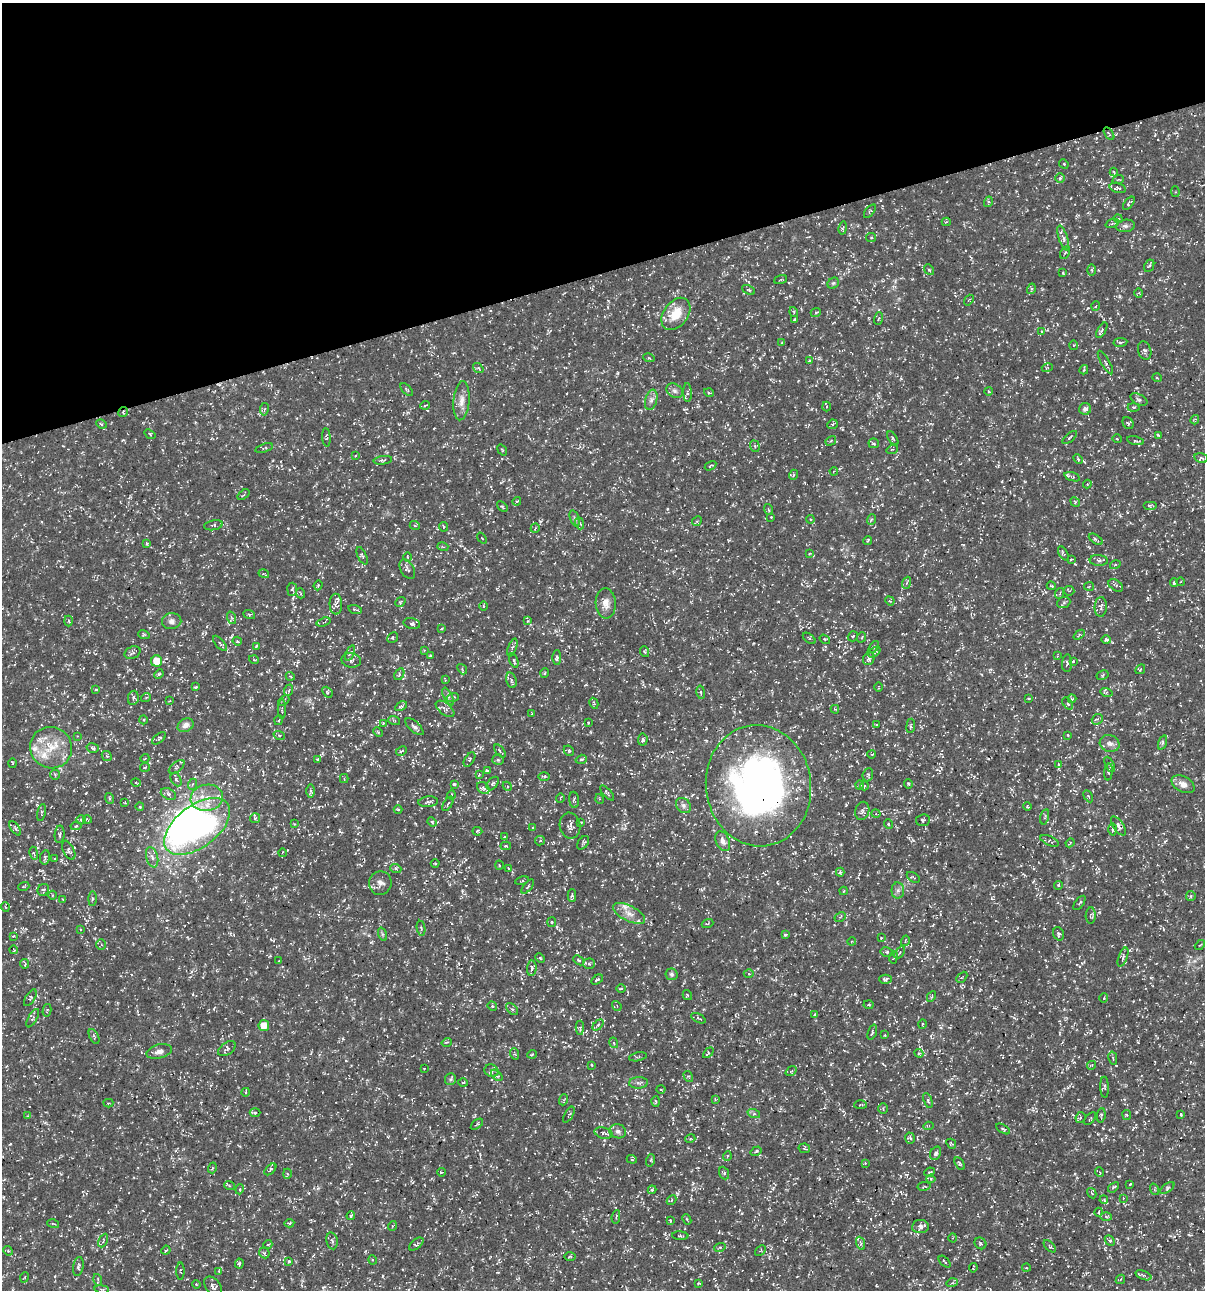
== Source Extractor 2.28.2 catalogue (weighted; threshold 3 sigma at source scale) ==
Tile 3 of 4 x 4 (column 3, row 1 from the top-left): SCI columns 2507-3709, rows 3868-5155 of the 4958 x 5157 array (HDU 1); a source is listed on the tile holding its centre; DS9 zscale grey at full resolution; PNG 1207 x 1292 px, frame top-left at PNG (2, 3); each listed source drawn as its Kron ellipse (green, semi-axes under 4 px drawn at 4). Shown black and unused: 21% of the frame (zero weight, under 3 of 5 exposures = <1% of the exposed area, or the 3 px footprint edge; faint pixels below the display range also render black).
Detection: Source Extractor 2.28.2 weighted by HDU 2 'WHT'; one run over the whole footprint, this tile lists its part. Background 0.0172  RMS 0.002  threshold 0.00895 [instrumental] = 3 sigma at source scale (4.5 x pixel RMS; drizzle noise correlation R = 1.50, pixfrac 1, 0.0396/0.0396 arcsec/px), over >= 5 px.
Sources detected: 608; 1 inside a brighter object's white glare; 9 cosmic-ray / hot-pixel residue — neither listed nor drawn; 15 inside a brighter listed object's ellipse — not listed separately; of the other 583, all 500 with FLUX_AUTO >= 0.165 (the completeness limit of this list) listed and drawn (83 fainter detections not listed), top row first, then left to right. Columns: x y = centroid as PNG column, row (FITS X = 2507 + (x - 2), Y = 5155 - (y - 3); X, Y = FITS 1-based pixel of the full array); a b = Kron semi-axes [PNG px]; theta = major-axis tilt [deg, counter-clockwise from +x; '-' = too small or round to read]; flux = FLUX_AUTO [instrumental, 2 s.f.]
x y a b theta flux
1109 134 7 3 -57 0.2
1064 164 5 4 - 0.22
1114 172 4 3 - 0.21
1060 178 5 5 - 0.29
1118 180 6 3 20 0.21
1118 188 8 5 -15 0.41
1175 192 5 3 - 0.19
988 202 5 3 - 0.24
1129 203 8 3 49 0.28
870 211 8 3 51 0.27
1118 219 4 3 - 0.23
946 222 4 4 - 0.21
1112 224 7 4 20 0.37
1125 226 9 6 8 0.64
843 228 7 3 80 0.28
871 237 5 4 - 0.26
1063 238 13 4 -72 0.78
1065 253 7 4 61 0.37
1149 266 6 4 63 0.35
929 270 6 4 -51 0.32
1092 270 5 3 - 0.23
1063 273 3 3 - 0.18
781 280 6 2 22 0.17
833 283 6 5 - 0.3
1031 289 5 3 - 0.26
749 290 7 4 -26 0.28
1139 293 5 3 - 0.18
969 300 6 3 51 0.18
1096 306 5 3 - 0.19
794 312 5 3 - 0.2
816 312 5 3 - 0.2
676 314 18 12 54 4.4
879 318 6 3 71 0.2
794 320 3 3 - 0.23
1102 330 9 3 61 0.34
1041 331 4 3 - 0.18
1120 342 7 3 9 0.27
781 343 4 3 - 0.18
1073 345 5 3 - 0.18
1145 351 9 6 -74 0.53
649 358 6 3 -18 0.23
809 361 4 4 - 0.21
1105 363 13 3 -60 0.41
478 368 6 3 -36 0.25
1047 368 5 3 - 0.18
1084 370 4 3 - 0.23
1157 378 5 3 - 0.17
407 389 8 3 -45 0.27
675 391 8 6 -31 0.7
988 391 4 3 - 0.19
687 393 9 4 -88 0.46
709 393 5 3 - 0.18
651 400 10 6 76 0.8
1139 400 9 5 -27 0.64
461 401 20 8 85 1.7
425 405 5 3 - 0.19
826 406 5 3 - 0.24
1134 407 6 3 0 0.21
264 409 6 3 81 0.24
1085 409 6 6 - 0.76
123 412 5 4 - 0.32
1195 420 5 4 - 0.23
1128 423 6 5 - 0.32
101 424 5 4 - 0.27
832 424 5 4 - 0.28
150 434 6 3 -38 0.2
1158 435 3 3 - 0.26
326 437 9 3 -86 0.27
1070 437 9 3 40 0.32
893 438 8 4 -58 0.35
1117 439 5 3 - 0.19
831 441 6 4 31 0.23
1135 441 8 3 -12 0.26
874 443 5 4 - 0.35
755 446 6 4 -70 0.31
264 448 9 3 17 0.31
892 449 6 3 20 0.22
502 450 6 3 -53 0.19
355 456 3 3 - 0.21
1201 458 7 4 -14 0.35
1078 459 5 3 - 0.22
383 460 9 3 7 0.31
710 466 6 3 31 0.22
834 471 4 3 - 0.17
793 475 5 3 - 0.2
1072 477 8 3 -18 0.3
1087 484 4 4 - 0.19
244 495 7 3 36 0.24
517 501 4 3 - 0.21
1075 502 5 4 - 0.25
1150 505 7 3 0 0.29
502 507 6 3 -43 0.26
768 509 6 2 -71 0.2
771 517 3 3 - 0.19
575 519 8 3 -71 0.42
810 519 4 3 - 0.2
871 520 5 3 - 0.24
697 521 5 4 - 0.27
579 523 6 4 -69 0.35
213 525 9 5 10 0.47
415 526 5 3 - 0.2
443 527 4 2 - 0.18
535 528 5 3 - 0.2
482 538 6 3 -52 0.17
1096 539 8 4 -34 0.42
868 540 4 2 - 0.21
147 543 4 3 - 0.22
443 547 5 3 - 0.2
810 553 3 2 - 0.17
1063 553 8 3 -59 0.3
362 556 9 3 -65 0.29
408 557 5 3 - 0.17
1071 559 4 2 - 0.17
1099 560 9 5 -3 0.44
1115 565 5 3 - 0.19
407 569 10 6 -59 0.74
264 574 5 3 - 0.19
1180 582 4 3 - 0.17
906 583 6 4 69 0.36
1174 583 4 3 - 0.33
318 585 5 3 - 0.22
1116 585 8 5 -34 0.44
1051 586 4 3 - 0.23
1089 586 5 3 - 0.19
292 589 6 5 - 0.46
1069 591 5 4 - 0.26
300 593 5 3 - 0.2
1060 593 5 3 - 0.18
890 601 5 4 - 0.21
400 602 5 3 - 0.21
606 603 15 10 -87 1.6
1064 603 7 5 23 0.38
336 604 10 6 -89 0.77
483 606 4 3 - 0.18
1101 607 10 6 87 0.61
355 609 7 2 -16 0.29
249 614 6 4 -20 0.26
232 618 6 4 -70 0.36
69 621 5 3 - 0.21
172 621 10 8 8 0.84
528 621 4 3 - 0.22
324 622 7 3 18 0.26
412 623 8 5 -14 0.47
441 629 4 3 - 0.22
144 635 6 3 -18 0.21
1079 635 6 3 39 0.24
853 636 5 5 - 0.27
862 637 5 3 - 0.18
393 638 6 5 - 0.32
809 638 7 4 -38 0.29
825 639 5 4 - 0.21
1106 640 5 4 - 0.4
237 641 5 3 - 0.32
220 643 9 3 -49 0.34
256 646 3 2 - 0.19
512 647 9 3 70 0.35
874 647 7 3 53 0.24
424 650 3 3 - 0.18
645 652 5 3 - 0.2
874 652 7 4 40 0.35
132 653 8 6 25 0.46
350 653 8 4 65 0.46
430 655 3 2 - 0.18
1057 656 3 2 - 0.19
557 658 7 4 89 0.45
869 659 6 5 - 0.62
254 660 5 3 - 0.17
351 660 10 7 -11 0.55
514 660 7 4 -71 0.37
157 661 5 5 - 3.2
1073 661 4 3 - 0.19
1067 663 9 5 86 0.41
462 669 5 4 - 0.23
1140 669 5 3 - 0.22
545 673 5 3 - 0.17
159 674 5 4 - 0.25
399 674 6 4 60 0.31
1102 675 6 4 28 0.3
290 676 4 3 - 0.2
445 680 4 4 - 0.19
511 680 8 5 -73 0.48
196 687 4 2 - 0.25
879 687 4 3 - 0.17
96 689 4 3 - 0.22
289 690 6 3 71 0.27
327 692 6 4 -50 0.29
701 692 7 3 -80 0.23
1107 692 6 4 -15 0.29
146 697 5 3 - 0.19
448 697 9 4 -64 0.53
453 697 6 4 18 0.31
133 698 7 5 79 0.48
1028 698 3 3 - 0.22
1072 699 4 4 - 0.2
169 701 3 3 - 0.18
284 701 6 4 41 0.35
594 703 6 4 -61 0.24
1068 703 7 4 -52 0.32
401 706 6 4 28 0.35
282 709 10 3 -89 0.31
445 709 11 6 -39 0.62
835 709 4 3 - 0.22
532 714 4 3 - 0.17
1097 719 6 4 39 0.34
144 720 4 3 - 0.18
279 720 5 3 - 0.21
394 720 6 3 -19 0.25
383 723 4 4 - 0.18
588 723 3 2 - 0.23
186 725 8 6 29 1
876 725 4 2 - 0.17
911 726 7 3 83 0.25
414 727 11 5 -42 0.62
378 732 5 3 - 0.21
279 735 6 4 -19 0.25
1068 735 3 3 - 0.29
77 736 4 3 - 0.18
159 738 8 4 37 0.43
643 740 6 4 84 0.52
1163 742 7 3 71 0.34
1110 743 10 8 -15 0.94
51 748 21 20 - 5.5
93 748 6 5 - 0.43
401 751 6 2 27 0.18
500 751 7 3 -51 0.31
569 751 6 4 -44 0.26
872 754 4 3 - 0.17
107 756 6 4 -43 0.27
145 758 4 3 - 0.17
317 759 4 3 - 0.21
581 759 6 4 18 0.3
469 760 8 4 57 0.35
498 760 6 5 - 0.36
13 763 5 3 - 0.2
1059 764 4 3 - 0.22
1110 764 8 4 -63 0.38
145 767 5 4 - 0.25
177 767 9 5 38 0.44
487 771 4 3 - 0.23
1108 772 8 3 84 0.3
479 774 4 4 - 0.18
55 775 5 5 - 0.27
868 775 7 5 69 0.34
544 776 6 4 1 0.26
176 779 7 5 -63 0.43
344 779 4 3 - 0.19
136 783 5 3 - 0.18
493 783 8 4 52 0.34
193 784 6 3 68 0.25
454 784 4 4 - 0.21
908 784 4 3 - 0.21
1183 784 12 7 -29 1.4
860 785 4 4 - 0.2
507 786 5 4 - 0.27
758 786 61 52 -82 88
864 786 4 3 - 0.18
483 788 7 5 -45 0.67
311 791 6 4 -90 0.45
607 793 9 4 -48 0.4
168 794 8 5 -27 0.54
451 795 4 3 - 0.18
1088 796 6 4 -60 0.25
109 798 5 3 - 0.24
207 798 16 13 10 3.7
560 798 5 2 - 0.17
600 799 5 3 - 0.19
574 800 8 5 -83 0.33
125 802 4 3 - 0.21
428 802 10 5 4 0.57
448 804 8 2 58 0.2
683 805 8 6 -46 0.75
1028 806 4 3 - 0.24
140 807 4 3 - 0.18
398 810 4 3 - 0.19
862 811 9 7 75 0.58
41 812 8 3 78 0.3
876 814 4 3 - 0.2
1045 817 7 3 76 0.25
255 818 5 5 - 0.33
87 819 4 2 - 0.18
81 820 5 4 - 0.27
923 820 7 6 - 0.44
432 822 5 4 - 0.26
581 823 4 3 - 0.25
294 824 4 3 - 0.2
888 824 5 3 - 0.17
76 826 6 4 8 0.29
197 826 38 21 37 54
570 826 13 10 -81 0.96
1118 826 11 5 -56 0.76
532 827 3 3 - 0.18
15 828 8 4 -55 0.39
1113 829 6 3 89 0.24
477 831 5 4 - 0.26
60 834 9 5 86 0.44
505 837 4 3 - 0.18
540 841 5 4 - 0.29
723 841 10 6 -67 0.93
1050 841 10 4 -24 0.44
583 843 8 5 53 0.37
1070 843 4 3 - 0.21
506 846 5 4 - 0.25
69 850 10 5 -64 0.53
34 853 6 3 -80 0.24
282 853 4 3 - 0.17
45 857 7 5 78 0.38
152 857 10 5 -74 0.79
55 859 3 3 - 0.21
435 864 4 3 - 0.19
499 865 4 3 - 0.2
508 868 3 2 - 0.17
396 869 5 3 - 0.29
840 872 4 3 - 0.39
913 877 7 4 -34 0.26
522 881 7 3 13 0.23
380 883 12 11 - 1.2
1058 885 4 4 - 0.27
24 886 5 3 - 0.18
528 887 8 3 50 0.25
43 890 6 5 - 0.33
898 890 8 6 89 0.67
843 891 4 3 - 0.18
52 895 4 3 - 0.17
572 896 6 4 -90 0.29
1191 896 5 4 - 0.28
92 899 7 4 89 0.31
63 900 3 3 - 0.21
1080 903 8 4 54 0.3
5 907 5 3 - 0.19
629 913 17 7 -27 1.7
1091 915 8 5 86 0.4
840 917 6 4 31 0.28
552 922 5 4 - 0.25
707 924 6 3 19 0.2
421 928 7 3 -79 0.29
80 929 4 3 - 0.18
382 934 7 4 -71 0.33
1058 934 7 5 -69 0.38
785 935 4 4 - 0.25
13 936 3 2 - 0.22
881 938 4 3 - 0.18
852 941 4 3 - 0.18
905 941 5 3 - 0.21
101 945 5 5 - 0.31
1200 945 6 3 42 0.22
14 950 4 3 - 0.17
887 952 6 5 - 0.37
900 953 7 3 52 0.3
893 957 6 3 81 0.22
1123 957 10 4 69 0.54
540 958 5 3 - 0.21
579 960 6 4 -40 0.3
279 961 3 3 - 0.29
25 964 5 2 - 0.24
589 964 5 5 - 0.35
532 968 8 4 87 0.51
672 974 6 6 - 0.51
749 974 5 3 - 0.21
962 977 6 3 45 0.21
885 979 6 4 0 0.43
597 980 6 3 32 0.39
621 989 5 3 - 0.17
687 995 5 3 - 0.21
931 997 5 3 - 0.26
30 998 9 4 58 0.37
1104 998 5 3 - 0.19
868 1005 5 3 - 0.24
492 1006 5 4 - 0.25
617 1006 5 4 - 0.26
512 1009 7 4 -43 0.42
47 1010 6 4 77 0.26
814 1015 3 2 - 0.17
33 1018 10 4 61 0.43
698 1018 8 3 -28 0.3
922 1024 5 3 - 0.18
264 1025 5 5 - 2.2
598 1025 6 4 46 0.33
580 1028 7 4 88 0.31
872 1032 8 3 70 0.39
885 1035 3 3 - 0.2
94 1036 8 4 -62 0.35
447 1042 5 3 - 0.2
614 1043 5 3 - 0.22
227 1049 10 6 35 0.56
159 1051 13 7 14 1.1
708 1053 6 3 45 0.24
919 1053 4 4 - 0.3
515 1054 6 3 -70 0.26
532 1054 5 3 - 0.19
638 1057 9 2 12 0.23
1113 1058 6 3 -79 0.25
592 1065 3 2 - 0.17
1092 1065 5 3 - 0.19
424 1068 4 3 - 0.17
491 1071 7 6 - 0.56
791 1071 6 3 35 0.25
497 1075 7 4 -43 0.35
688 1076 6 3 -57 0.27
450 1079 6 5 - 0.37
463 1083 5 3 - 0.19
639 1083 9 5 4 0.62
1105 1087 10 4 -88 0.37
661 1089 4 3 - 0.18
246 1092 4 3 - 0.19
715 1099 4 4 - 0.17
563 1100 5 3 - 0.24
928 1100 8 4 -69 0.27
656 1101 5 4 - 0.28
108 1103 5 4 - 0.23
860 1105 6 3 1 0.21
883 1109 5 4 - 0.29
255 1113 5 3 - 0.24
754 1114 6 4 -18 0.36
1181 1114 4 3 - 0.25
569 1115 9 3 59 0.3
1101 1115 7 3 82 0.29
1127 1115 5 4 - 0.24
28 1116 4 4 - 0.18
1080 1117 6 5 - 0.3
1090 1119 8 2 50 0.2
477 1124 7 3 37 0.24
928 1126 5 4 - 0.23
1003 1129 8 2 -30 0.23
618 1131 8 7 - 0.77
604 1133 9 5 -14 0.52
910 1138 6 4 -73 0.37
690 1139 5 3 - 0.19
951 1144 5 3 - 0.22
804 1148 6 5 - 0.27
756 1151 6 3 32 0.3
936 1153 7 5 61 0.46
727 1156 5 3 - 0.18
632 1159 5 3 - 0.23
651 1160 6 4 72 0.24
865 1163 4 4 - 0.17
960 1164 7 4 -61 0.29
212 1168 5 3 - 0.22
270 1169 7 3 44 0.34
441 1172 4 3 - 0.18
930 1172 5 3 - 0.24
1099 1172 5 3 - 0.18
724 1173 6 5 - 0.38
287 1174 5 3 - 0.22
931 1179 4 4 - 0.27
1130 1184 3 3 - 0.18
229 1186 6 3 -21 0.28
924 1186 7 3 9 0.26
1113 1187 6 4 39 0.34
1167 1188 8 4 36 0.38
240 1189 5 3 - 0.19
1154 1189 6 4 -72 0.3
652 1190 4 3 - 0.26
1092 1193 5 3 - 0.22
1123 1198 3 3 - 0.17
671 1200 5 4 - 0.31
1104 1200 4 3 - 0.22
1099 1212 4 3 - 0.18
351 1216 4 3 - 0.28
616 1217 7 2 81 0.18
1106 1217 6 4 -2 0.26
687 1219 5 4 - 0.32
670 1220 3 3 - 0.23
289 1223 5 4 - 0.3
53 1224 6 2 -13 0.17
392 1226 5 3 - 0.2
920 1227 8 6 7 1
680 1236 8 3 -3 0.22
953 1238 4 3 - 0.18
1110 1240 6 4 -47 0.34
103 1241 7 4 64 0.38
332 1241 8 5 -78 0.5
860 1243 7 4 -70 0.35
980 1243 6 5 - 0.35
268 1244 5 3 - 0.17
416 1244 8 4 39 0.4
1050 1246 8 3 -46 0.22
720 1247 5 3 - 0.26
166 1250 4 3 - 0.2
760 1250 6 3 45 0.24
8 1251 5 4 - 0.23
264 1253 6 5 - 0.36
570 1257 6 4 2 0.23
373 1260 4 4 - 0.25
289 1261 3 3 - 0.28
945 1262 7 2 -45 0.25
239 1263 5 4 - 0.27
78 1267 9 5 81 0.47
973 1268 4 2 - 0.18
1026 1268 4 3 - 0.21
180 1271 8 3 -90 0.22
219 1271 4 3 - 0.23
1144 1275 8 4 -21 0.44
25 1277 5 3 - 0.18
1120 1279 5 3 - 0.2
98 1280 6 3 -74 0.22
699 1283 4 3 - 0.17
952 1283 6 3 17 0.32
196 1284 4 3 - 0.18
213 1286 11 7 -52 0.68
102 1289 7 3 -9 0.26
Overlapping masked pixels (flux is a lower limit): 3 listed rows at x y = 123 412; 758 786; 1118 826
Unlisted compact peaks at least as high as the median listed source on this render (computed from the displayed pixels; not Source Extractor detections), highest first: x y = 623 794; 10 1144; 1136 1112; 1120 296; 371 942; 1153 445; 773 1188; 913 840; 1019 1061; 51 676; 667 509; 123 440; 590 852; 318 1188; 719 520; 459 575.